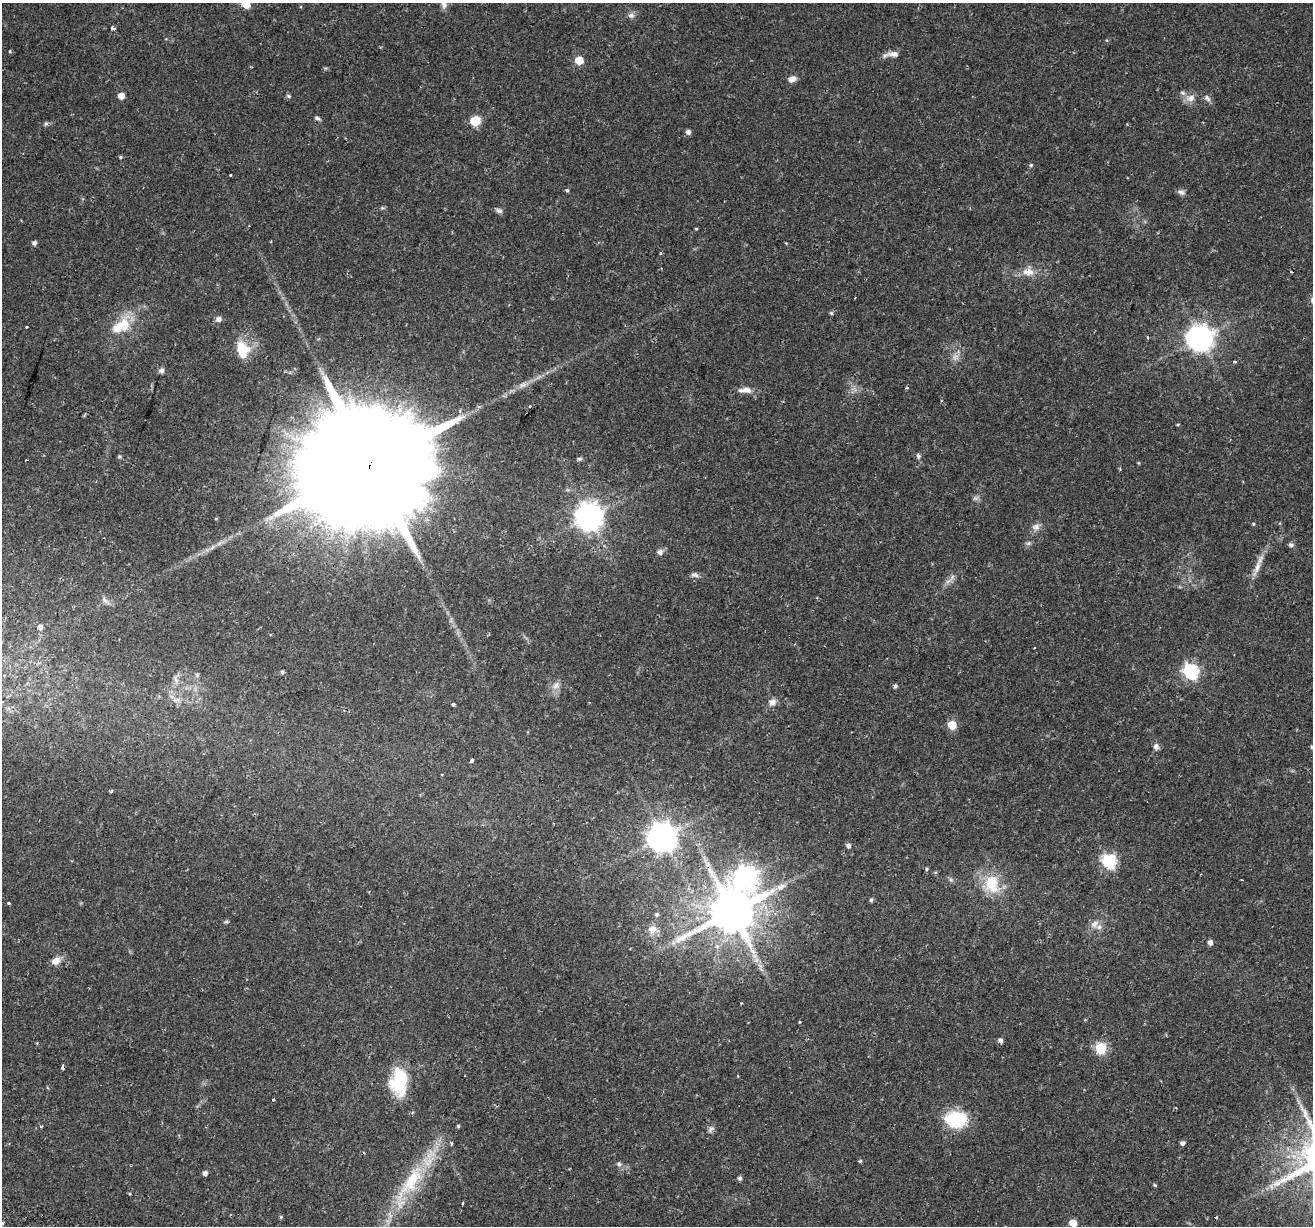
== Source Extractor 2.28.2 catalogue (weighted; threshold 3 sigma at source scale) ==
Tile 7 of 4 x 4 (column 3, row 2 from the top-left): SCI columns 2699-4009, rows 2801-4024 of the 5386 x 5541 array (HDU 1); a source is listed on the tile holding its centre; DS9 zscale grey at full resolution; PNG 1315 x 1228 px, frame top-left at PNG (2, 3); no overlay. Shown black and unused: <1% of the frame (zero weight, under 2 of 3 exposures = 5% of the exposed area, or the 3 px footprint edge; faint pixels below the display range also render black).
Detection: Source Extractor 2.28.2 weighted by HDU 2 'WHT'; one run over the whole footprint, this tile lists its part. Background 0.0387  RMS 0.0035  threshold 0.0159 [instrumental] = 3 sigma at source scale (4.5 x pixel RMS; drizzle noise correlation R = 1.50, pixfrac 1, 0.0396/0.0396 arcsec/px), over >= 5 px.
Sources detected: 113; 1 inside a brighter object's white glare — not listed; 2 inside a brighter listed object's ellipse — not listed separately; the other 110 listed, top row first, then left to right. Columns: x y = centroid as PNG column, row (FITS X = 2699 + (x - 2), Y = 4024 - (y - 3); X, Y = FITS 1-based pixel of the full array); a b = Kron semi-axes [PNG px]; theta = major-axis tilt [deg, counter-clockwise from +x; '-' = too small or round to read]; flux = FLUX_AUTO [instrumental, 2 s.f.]
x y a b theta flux
246 4 6 5 - 7.7
444 4 14 7 -83 1.8
631 15 9 7 -2 1.3
113 28 6 5 - 0.88
894 54 14 6 -5 2
579 60 5 5 - 10
792 79 9 6 25 2.2
121 96 5 5 - 3.6
289 96 6 5 - 0.66
1190 98 14 10 10 3
1207 98 11 7 -46 1.3
317 118 8 4 -22 0.71
475 121 6 6 - 19
46 124 6 5 - 0.62
688 132 5 5 - 1.3
120 157 4 4 - 0.43
1031 165 5 4 - 0.47
231 175 3 3 - 0.89
567 190 5 4 - 0.54
1181 192 10 6 -19 1.2
499 211 9 6 -18 1.1
696 229 4 3 - 0.35
34 243 5 4 - 1.1
786 243 3 3 - 0.25
660 253 3 3 - 0.75
1028 272 18 10 -4 3.9
831 313 5 5 - 0.5
219 319 7 7 - 1.4
26 326 3 3 - 0.76
121 326 34 18 38 11
1148 337 3 3 - 0.75
1200 338 9 8 - 390
241 349 18 14 76 8.1
955 357 10 7 45 1.8
1235 362 4 3 - 0.44
161 370 7 7 - 1
523 385 11 7 15 1.8
907 388 4 3 - 0.47
745 390 19 7 0 2.8
918 456 7 6 - 0.78
119 457 5 5 - 0.58
579 459 7 5 -3 0.65
370 464 55 27 71 23000
975 498 8 6 19 0.9
589 517 9 8 - 460
1253 524 4 4 - 0.37
1036 527 11 10 - 1.9
1028 543 7 5 21 0.78
1291 545 7 6 - 0.85
660 552 8 7 - 1.4
1257 567 26 7 66 3.7
695 575 11 6 -6 1.1
948 581 9 4 36 1.2
817 598 4 3 - 0.31
105 601 13 5 -44 1.3
40 627 5 5 - 1.6
1191 671 7 6 - 80
282 672 5 4 - 0.59
176 679 11 4 -63 1.2
556 685 11 9 46 2
895 686 5 4 - 0.76
176 700 13 7 3 2
772 702 8 7 - 2
453 704 3 3 - 0.67
952 725 5 5 - 12
1156 747 8 7 - 1.3
1312 747 4 4 - 0.58
472 760 4 3 - 1.5
111 791 4 3 - 1.4
662 837 9 9 - 520
848 846 6 5 - 1.1
1109 861 7 6 - 63
927 869 5 4 - 0.48
747 876 11 9 -42 180
951 879 8 5 -45 0.73
991 882 26 19 50 11
781 887 14 8 22 2.4
871 900 5 4 - 0.59
9 903 4 3 - 0.39
732 912 13 12 - 1900
657 915 5 5 - 0.68
226 922 6 4 1 0.5
1094 924 13 9 39 2.4
652 930 13 10 -4 3
1210 942 5 5 - 1.7
754 956 9 6 -21 1.7
56 961 11 9 45 2.9
799 1022 3 3 - 0.36
1000 1040 5 5 - 1.3
1101 1048 6 6 - 30
62 1068 4 3 - 1.3
396 1083 28 23 -80 13
273 1100 3 3 - 0.62
956 1119 28 19 -1 15
458 1126 3 3 - 0.49
711 1129 10 5 43 1
451 1143 5 3 - 0.57
1182 1143 5 4 - 1
860 1161 4 4 - 0.43
619 1164 8 5 -1 0.84
205 1173 4 4 - 1.4
740 1178 5 5 - 0.87
412 1180 50 21 61 22
1155 1185 5 4 - 0.42
130 1194 4 3 - 0.32
462 1203 3 2 - 0.38
281 1217 5 4 - 0.41
1216 1217 3 3 - 1.5
2 1223 5 4 - 0.62
1073 1223 5 5 - 7.4
Overlapping masked pixels (flux is a lower limit): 3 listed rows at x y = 370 464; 732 912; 62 1068
Isophote crosses this tile's border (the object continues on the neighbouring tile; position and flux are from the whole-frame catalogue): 5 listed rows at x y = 246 4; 444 4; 1312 747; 2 1223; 1073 1223